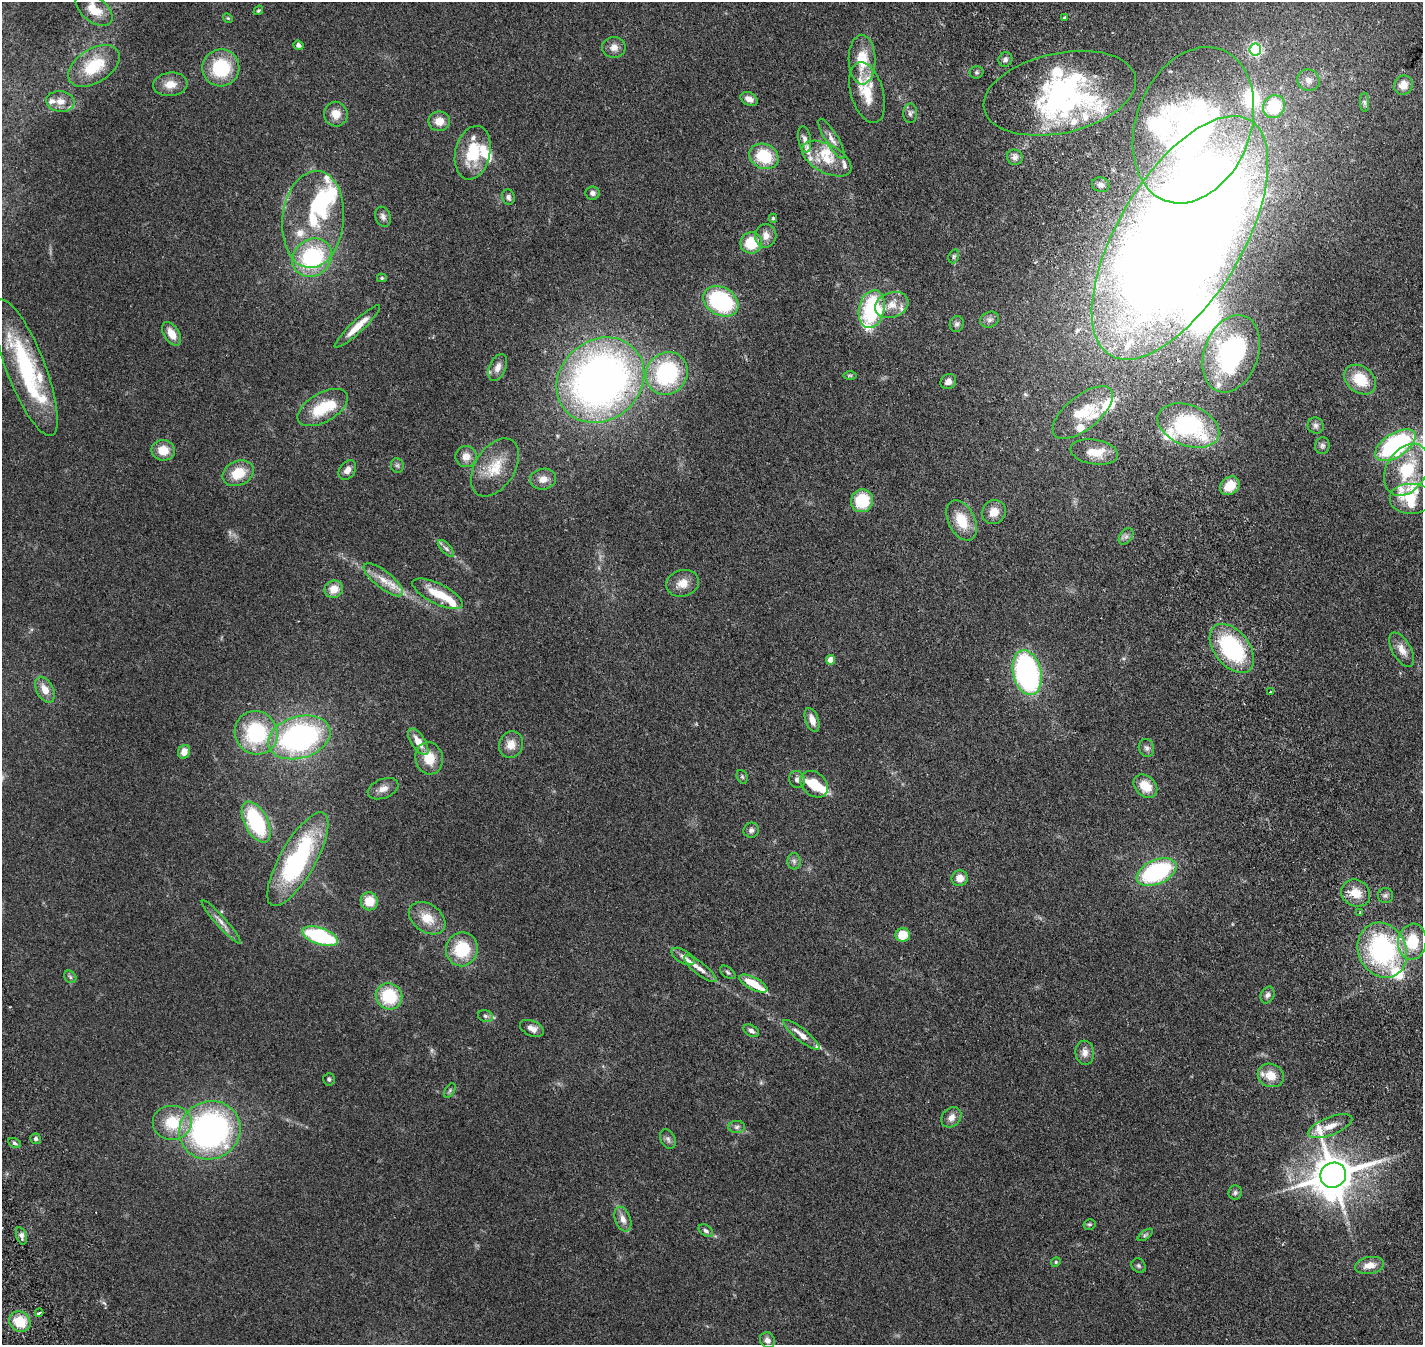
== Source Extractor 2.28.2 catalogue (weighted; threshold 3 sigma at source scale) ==
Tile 10 of 4 x 4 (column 2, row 3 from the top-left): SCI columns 1684-3104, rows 1814-3156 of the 6204 x 6198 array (HDU 1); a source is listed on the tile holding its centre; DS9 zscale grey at full resolution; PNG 1425 x 1347 px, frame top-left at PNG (2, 2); each listed source drawn as its Kron ellipse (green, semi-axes under 4 px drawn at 4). Shown black and unused: <1% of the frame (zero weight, under 2 of 4 exposures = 12% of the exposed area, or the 3 px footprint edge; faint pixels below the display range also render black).
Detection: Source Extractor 2.28.2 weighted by HDU 2 'WHT'; one run over the whole footprint, this tile lists its part. Background 0.132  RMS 0.0062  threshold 0.0281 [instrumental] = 3 sigma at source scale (4.5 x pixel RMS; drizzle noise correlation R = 1.50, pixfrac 1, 0.05/0.05 arcsec/px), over >= 5 px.
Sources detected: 211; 1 too faint to see at this stretch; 10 inside a brighter object's white glare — neither listed nor drawn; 44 inside a brighter listed object's ellipse — not listed separately; the other 156 listed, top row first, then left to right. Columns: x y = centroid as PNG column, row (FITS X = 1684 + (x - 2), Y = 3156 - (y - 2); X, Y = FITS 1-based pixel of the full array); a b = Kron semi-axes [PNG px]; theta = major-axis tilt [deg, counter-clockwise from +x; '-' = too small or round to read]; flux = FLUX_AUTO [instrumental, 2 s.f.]
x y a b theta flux
94 9 21 12 -38 9.2
258 10 5 4 - 0.66
228 18 5 4 - 0.55
1065 18 4 4 - 0.85
298 45 5 4 - 1.4
614 47 12 10 -1 3.5
1255 50 6 6 - 79
1005 59 7 6 - 1.7
862 60 25 13 -89 14
94 66 28 17 32 19
221 68 18 18 - 28
976 72 7 6 - 0.92
1308 80 11 10 - 3.6
170 84 17 12 6 6.2
1403 85 10 9 - 5.4
867 93 31 16 -74 12
1060 93 77 40 12 99
749 99 9 6 -27 3.2
60 101 14 10 -8 4.8
1365 102 10 4 -89 1.2
1274 107 12 10 50 25
910 113 10 7 89 1.7
336 114 12 12 - 6.2
439 121 10 10 - 5.7
1193 125 80 57 69 180
805 139 13 6 -81 2.5
832 139 23 6 -59 3.6
473 153 27 17 77 20
764 156 15 12 -26 20
1015 157 8 7 - 2.2
827 159 27 14 -29 12
1101 185 9 7 -18 1.7
593 193 7 6 - 1.8
508 197 8 6 -75 1.5
383 217 10 7 -69 2.1
773 218 4 4 - 0.81
313 219 49 31 84 41
766 236 12 10 82 4
1180 238 137 62 59 1700
751 243 11 10 - 15
954 256 7 5 72 0.98
312 258 21 18 37 46
382 278 5 4 - 0.66
721 301 18 14 -31 53
892 305 17 12 18 6.9
872 309 19 12 77 49
990 320 10 7 25 2
957 324 8 7 - 1.5
357 326 30 6 43 8.2
172 334 13 7 -58 6.5
1231 354 40 27 70 73
498 367 14 8 66 3.5
26 368 73 19 -69 57
667 373 22 20 52 51
850 375 7 4 0 0.79
600 380 46 40 40 310
1360 380 17 13 -38 14
948 382 8 7 - 2.9
323 407 28 14 30 19
1083 413 36 17 39 17
1188 425 32 20 -21 55
1316 425 8 8 - 1.7
1395 445 23 12 33 74
1322 446 8 7 - 1.5
163 450 12 10 -9 8.4
1094 452 24 12 -9 8.8
466 456 10 10 - 4.6
397 465 7 6 - 1.1
495 467 32 19 57 15
347 470 11 7 55 3.2
1407 470 28 20 59 25
238 473 16 12 25 12
543 479 13 10 9 4.4
1230 486 10 8 41 10
1411 499 22 15 0 10
862 501 11 11 - 19
994 512 12 11 - 5.8
962 520 21 13 -63 13
1126 536 9 6 53 1.8
446 548 10 5 -46 1.7
383 580 24 8 -38 7.3
683 583 16 13 15 6.3
334 589 9 8 - 6.7
438 594 28 10 -26 11
1232 648 28 17 -51 53
1402 650 19 9 -60 4.9
831 660 5 4 - 6.1
1027 673 23 14 -77 110
45 690 14 8 -62 6.2
1270 692 3 2 - 1
812 720 12 6 -70 4.5
256 733 22 21 - 42
299 737 32 21 17 110
418 742 15 7 -57 7
511 745 13 11 66 5.8
1146 748 9 7 -71 1.8
184 752 7 6 - 4.6
429 758 16 13 -76 10
742 777 7 5 -68 0.9
797 779 9 7 -66 2.1
814 784 15 11 -40 15
1145 786 13 10 -43 9.8
383 789 16 9 21 3.7
256 822 22 11 -63 44
751 830 8 7 - 1.7
298 859 53 18 60 74
794 861 8 6 -86 1.5
1156 872 21 12 25 59
960 878 8 7 - 4.7
1356 893 15 13 -33 8.5
1385 895 7 7 - 1.4
369 901 9 8 - 9.6
1360 913 4 3 - 0.67
427 918 20 14 -34 9.7
221 922 28 5 -48 3.9
903 935 7 6 - 10
320 936 19 8 -19 51
1412 942 18 14 81 19
462 949 17 15 73 22
1382 950 28 24 -64 79
683 956 13 6 -32 2.4
700 969 20 6 -39 3.7
728 972 9 5 -37 1.1
70 977 7 5 -47 0.99
753 984 15 6 -28 11
1268 995 9 6 65 1.8
389 996 13 13 - 23
485 1016 7 5 -18 1.3
532 1028 13 7 -24 3.2
751 1031 8 5 -32 1.6
801 1035 23 6 -39 4.8
1085 1053 12 9 -83 3.6
1271 1075 13 11 -27 8
329 1079 6 5 - 0.94
450 1090 8 4 59 0.91
951 1117 11 9 47 3.3
172 1123 20 17 0 18
1330 1126 23 9 21 6.5
737 1127 8 6 3 1.4
210 1130 31 29 26 150
36 1139 5 5 - 1.1
668 1139 10 7 -62 1.8
14 1143 7 4 -28 1
1333 1175 13 12 - 1800
1235 1193 7 7 - 1.3
623 1219 13 7 -69 3.6
1089 1224 6 5 - 0.77
706 1231 8 5 -32 1.3
1145 1235 9 4 36 0.86
21 1236 9 5 -73 1.6
1056 1262 5 4 - 0.61
1370 1265 15 8 10 5.6
1139 1266 8 6 -45 1.1
39 1313 4 3 - 1.3
20 1322 11 9 -33 13
767 1340 8 7 - 2.2
Overlapping masked pixels (flux is a lower limit): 1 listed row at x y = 1180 238
Isophote crosses this tile's border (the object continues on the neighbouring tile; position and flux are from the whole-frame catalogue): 3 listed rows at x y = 94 9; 1180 238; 1395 445